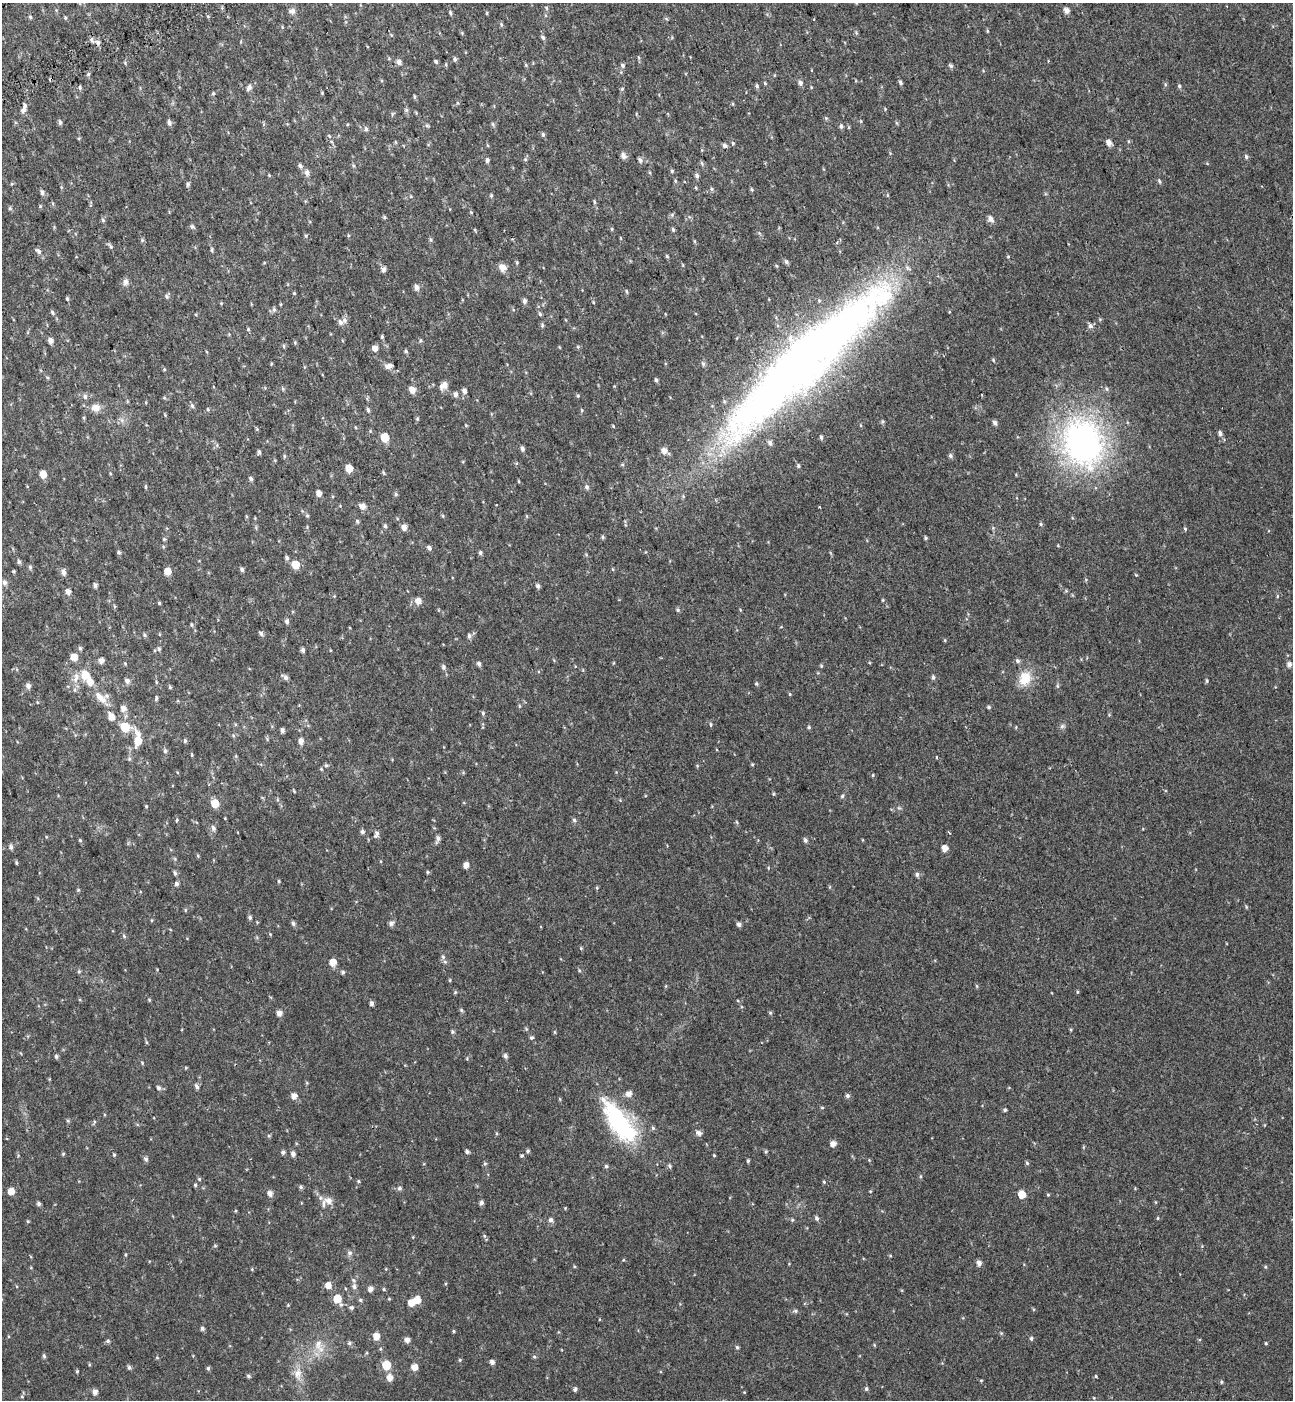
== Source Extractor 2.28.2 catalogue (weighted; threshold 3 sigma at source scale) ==
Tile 11 of 4 x 4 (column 3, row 3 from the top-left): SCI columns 2815-4105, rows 1500-2897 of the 5576 x 5797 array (HDU 1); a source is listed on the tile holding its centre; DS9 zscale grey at full resolution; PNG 1295 x 1402 px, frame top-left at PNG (2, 3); no overlay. Shown black and unused: <1% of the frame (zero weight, under 2 of 3 exposures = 6% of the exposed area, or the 3 px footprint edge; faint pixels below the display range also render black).
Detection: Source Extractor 2.28.2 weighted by HDU 2 'WHT'; one run over the whole footprint, this tile lists its part. Background 0.0199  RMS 0.008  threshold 0.036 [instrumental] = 3 sigma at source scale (4.5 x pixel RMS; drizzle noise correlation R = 1.50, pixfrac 1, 0.0396/0.0396 arcsec/px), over >= 5 px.
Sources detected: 414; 1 inside a brighter object's white glare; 5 cosmic-ray / hot-pixel residue — not listed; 6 inside a brighter listed object's ellipse — not listed separately; the other 402 listed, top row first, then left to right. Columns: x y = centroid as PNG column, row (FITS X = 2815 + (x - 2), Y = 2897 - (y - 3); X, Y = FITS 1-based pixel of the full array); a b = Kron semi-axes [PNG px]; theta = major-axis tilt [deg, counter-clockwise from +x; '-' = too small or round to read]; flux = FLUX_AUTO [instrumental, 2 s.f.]
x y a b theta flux
546 8 6 4 -61 1.1
1067 10 5 5 - 4.7
292 11 9 7 -7 3.5
450 13 6 4 -67 1.3
487 13 5 3 - 0.7
31 17 6 4 -43 1.2
65 18 6 4 -70 0.97
501 24 5 4 - 1.1
987 31 5 3 - 0.73
543 37 6 5 - 1.6
98 42 7 6 - 3.1
455 59 6 5 - 1.6
399 62 6 5 - 3.1
436 62 5 4 - 1.3
526 65 6 3 -72 0.92
622 65 6 5 - 1.7
951 66 6 5 - 1.5
88 74 5 4 - 1.4
765 83 5 4 - 0.84
800 83 6 5 - 2.5
900 83 5 4 - 1.6
757 86 6 4 -78 1.4
1179 86 5 5 - 1.3
80 88 6 5 - 1.4
249 88 10 6 59 2.9
622 89 6 4 46 1
213 93 6 4 70 1.1
322 93 4 4 - 0.71
414 97 6 3 -89 1
732 104 5 3 - 0.76
23 110 7 5 53 3.5
406 110 6 5 - 1.4
60 122 7 4 -83 1.7
169 122 7 5 -74 2.5
897 123 6 4 -70 0.89
493 124 7 5 -69 1.3
427 125 6 5 - 1.2
841 126 6 5 - 1.9
366 129 7 5 -80 1.6
543 134 6 4 79 1.5
395 142 5 3 - 0.82
1109 142 6 5 - 5
733 143 5 5 - 0.98
725 146 5 5 - 2.4
623 155 8 6 -56 3
1246 157 6 5 - 1.6
525 159 5 4 - 0.99
487 160 6 5 - 1.7
640 160 8 5 -51 1.9
702 163 6 4 -70 1.2
353 165 5 4 - 0.98
300 166 7 6 - 2.3
672 171 5 4 - 1.2
307 173 7 6 - 3.6
269 175 5 4 - 0.69
697 176 6 5 - 2.1
675 181 5 5 - 0.98
1159 181 7 4 -61 1.3
188 184 7 4 90 1.6
712 189 5 5 - 1.4
752 189 5 4 - 0.98
42 192 7 6 - 2.2
491 195 5 4 - 1.1
594 202 7 3 -82 1.2
40 206 6 3 -73 0.81
10 208 5 5 - 1.2
471 212 5 4 - 0.72
384 217 5 5 - 1.1
990 219 8 6 -47 3.7
103 220 6 5 - 1.3
192 226 7 6 - 1.5
612 229 5 3 - 0.83
475 230 5 3 - 0.7
673 230 6 4 -74 1.4
348 235 5 3 - 0.76
306 236 5 3 - 0.9
142 240 6 4 89 1.1
431 240 6 5 - 1.3
694 241 6 4 -71 0.87
111 246 9 5 -56 1.6
212 250 8 4 -90 1.2
38 251 9 6 -44 2.7
667 256 5 4 - 1
1008 257 5 3 - 0.7
517 262 5 4 - 0.89
786 262 6 5 - 1.7
264 263 5 3 - 0.67
502 267 9 8 - 5.1
383 269 6 5 - 3.2
125 282 10 7 84 3
416 287 7 6 - 3.3
626 291 6 4 -83 1.1
294 293 4 4 - 0.77
167 296 7 6 - 1.6
67 299 5 4 - 1.2
524 301 6 5 - 2.3
593 302 5 3 - 0.7
274 310 7 5 -63 1.7
52 312 6 5 - 1.6
540 314 5 5 - 1.2
345 320 8 6 90 2.7
542 325 7 5 -90 1.3
1090 326 7 7 - 2.7
248 329 5 5 - 1
382 337 5 3 - 1.3
421 340 6 4 -63 1
50 341 6 5 - 3.7
295 343 6 3 -74 0.89
284 346 5 5 - 1.1
578 347 5 3 - 0.8
375 348 5 5 - 5.9
406 351 5 4 - 1.4
804 357 224 44 44 820
993 360 5 4 - 0.97
703 363 7 5 -68 1.5
271 364 5 3 - 0.67
389 366 10 6 2 4.3
164 370 5 3 - 0.65
656 380 6 4 -75 1.5
444 385 10 7 37 5.7
283 389 6 4 -72 0.97
412 390 6 5 - 6.8
464 391 6 5 - 2.9
455 394 6 5 - 2.6
578 396 5 4 - 0.98
85 397 7 5 -75 1.9
192 406 7 5 -72 1.8
96 408 10 9 - 6.3
208 409 5 4 - 0.96
368 410 6 4 -78 1.5
582 410 5 4 - 0.85
417 419 6 4 -71 0.98
122 420 7 4 -71 1.8
882 422 6 5 - 1.1
995 423 6 5 - 2.5
613 426 4 3 - 0.7
257 429 5 5 - 0.88
1220 433 6 5 - 2.3
385 437 6 5 - 25
821 437 6 4 -79 1.4
1083 443 53 41 -74 240
522 449 6 4 -77 2.1
664 450 7 7 - 5.1
259 452 6 4 88 1.4
284 456 5 3 - 1
950 456 6 5 - 1.9
798 466 5 5 - 1.3
349 468 5 5 - 12
383 472 6 3 -59 0.92
110 473 4 3 - 0.73
43 474 5 5 - 10
251 479 5 4 - 1.9
519 481 4 3 - 0.68
146 487 5 3 - 0.89
587 487 6 5 - 2
319 493 5 4 - 4.7
396 494 5 5 - 1.2
362 506 6 5 - 5.7
307 516 5 5 - 0.95
443 516 5 3 - 0.88
357 521 6 5 - 1.4
1041 524 5 4 - 1.1
385 526 5 4 - 1.6
404 527 6 5 - 4.8
993 528 5 4 - 1
1185 529 5 4 - 0.98
603 537 5 4 - 1.1
926 538 4 3 - 1.2
164 539 5 5 - 1
429 548 6 5 - 2.3
119 552 5 4 - 1.4
480 553 5 5 - 1.6
287 558 6 5 - 1.8
19 562 6 5 - 1.5
295 565 5 5 - 16
30 567 6 5 - 1.4
242 570 5 4 - 1.8
14 571 5 4 - 0.79
167 571 5 5 - 10
63 572 7 5 -86 3.5
4 583 7 5 -84 2.4
95 585 5 4 - 2.3
538 586 5 5 - 2.2
68 591 6 5 - 3.7
1277 596 5 3 - 0.84
883 600 4 4 - 0.75
418 601 6 6 - 6.8
159 603 4 4 - 0.95
114 606 6 3 -72 0.95
678 610 6 5 - 1.3
287 621 6 5 - 2
192 625 5 5 - 1.2
261 633 6 5 - 2
144 635 6 4 -43 1.4
469 636 6 5 - 2.1
945 640 4 3 - 0.71
80 648 6 4 -73 1.4
159 649 7 4 -80 1.4
303 650 5 4 - 2.1
74 657 6 6 - 8
101 660 6 6 - 3.4
1018 661 6 6 - 1.9
479 664 5 4 - 2.2
1289 664 5 5 - 3.2
821 666 5 4 - 0.9
443 667 7 5 -77 2
85 675 13 10 -68 11
285 677 11 5 -34 2.3
933 677 6 5 - 1.6
1025 678 20 16 67 17
127 681 6 6 - 3.1
1206 681 6 3 -82 1
156 682 5 3 - 0.88
756 683 5 4 - 1
28 686 6 5 - 3.3
1057 686 6 4 -89 1.1
170 687 5 4 - 0.98
790 694 4 4 - 0.73
100 697 18 10 -50 9.5
156 698 6 4 73 1.4
989 707 5 4 - 1.3
123 708 7 6 - 4.3
483 713 6 4 -82 1.4
111 717 8 6 -64 6.8
711 724 6 4 86 1
1062 726 7 6 - 1.9
125 727 6 6 - 31
809 727 5 4 - 1.1
282 730 5 4 - 2.3
233 735 6 4 -20 1.1
138 741 7 6 - 12
185 741 6 4 -78 1.3
301 741 6 5 - 4.1
165 751 5 5 - 1.6
192 755 5 3 - 0.87
236 756 6 3 -72 0.89
752 764 4 4 - 0.8
326 765 6 5 - 1.3
321 769 5 4 - 0.95
873 775 4 4 - 0.83
294 791 5 3 - 0.74
773 794 5 4 - 0.82
842 796 6 4 73 1.4
215 803 5 5 - 19
146 806 4 3 - 0.75
177 820 4 4 - 0.83
574 820 6 5 - 1.6
213 828 7 6 - 2.5
362 832 5 4 - 2.2
949 833 4 2 - 1.1
376 834 9 5 71 2.6
438 838 8 5 72 3
80 840 5 4 - 0.99
805 840 6 5 - 1.9
11 847 6 5 - 2.1
945 848 5 5 - 6.5
198 856 5 4 - 0.85
175 859 6 4 -72 0.95
16 863 5 3 - 1
466 865 5 5 - 4.7
427 872 5 3 - 0.82
175 873 6 4 -79 1.6
917 874 6 5 - 2.3
279 881 4 3 - 0.98
177 884 5 5 - 2.3
829 887 5 3 - 0.73
78 890 5 4 - 0.92
1246 907 6 4 -62 0.95
185 910 6 4 89 0.77
250 917 5 5 - 1.5
257 922 4 4 - 0.66
293 923 6 5 - 1.7
391 923 6 6 - 2.8
739 924 5 5 - 2.2
124 936 6 5 - 1.3
581 948 5 4 - 0.88
443 957 6 6 - 1.9
333 962 5 5 - 10
579 970 5 4 - 0.96
79 971 6 5 - 1.2
343 972 5 5 - 1.3
450 980 5 3 - 0.77
977 986 6 4 -88 0.89
455 992 5 4 - 0.9
1077 992 5 3 - 0.71
149 1000 5 4 - 0.83
372 1003 5 4 - 2.3
461 1010 5 4 - 1.2
279 1013 5 5 - 4.5
770 1013 5 4 - 1
1071 1029 5 3 - 0.75
452 1032 5 5 - 1.3
555 1032 5 4 - 0.81
531 1038 5 5 - 1.4
56 1056 5 5 - 1.5
505 1056 5 5 - 2.3
142 1063 4 4 - 0.78
186 1068 4 3 - 0.75
196 1086 7 5 -59 2
158 1088 6 5 - 1.9
629 1093 6 6 - 4.8
294 1096 6 5 - 4.7
847 1096 5 5 - 1.9
560 1099 5 3 - 0.73
822 1108 5 3 - 0.76
1005 1110 4 4 - 1.4
68 1121 5 5 - 1
619 1122 61 22 -55 86
653 1128 6 5 - 1.3
699 1133 6 5 - 3.4
269 1136 5 4 - 1.1
833 1144 5 5 - 5
528 1151 5 4 - 1.5
766 1151 5 4 - 1
283 1152 5 4 - 2
467 1152 5 4 - 1.8
63 1154 5 4 - 0.91
293 1154 5 4 - 3.2
114 1155 5 4 - 0.94
714 1155 4 3 - 0.72
522 1156 5 4 - 0.99
146 1159 6 5 - 2
748 1161 4 3 - 1.1
485 1163 6 4 0 1
1027 1163 5 5 - 1.2
606 1166 5 5 - 1.2
669 1166 6 5 - 1.4
199 1179 5 4 - 1
358 1181 4 4 - 0.97
824 1182 5 4 - 0.9
195 1185 4 3 - 1.2
301 1187 5 4 - 1.6
399 1188 6 6 - 2.1
11 1191 5 5 - 7.7
870 1191 4 3 - 0.55
270 1193 5 5 - 4.5
1022 1194 5 5 - 14
1048 1195 5 3 - 0.74
329 1201 13 11 -23 6.4
481 1203 5 4 - 2.3
39 1204 5 4 - 1.7
565 1208 4 3 - 0.63
817 1218 6 5 - 2
1158 1218 4 4 - 0.8
551 1220 6 6 - 2.4
792 1220 5 5 - 1.1
28 1221 5 4 - 0.76
484 1236 5 3 - 0.84
215 1246 5 3 - 0.8
350 1253 7 6 - 2.4
125 1255 5 3 - 0.84
623 1260 5 4 - 0.7
979 1263 5 5 - 3.6
1265 1267 5 4 - 0.9
252 1269 5 3 - 0.68
328 1285 6 5 - 6.6
354 1286 9 7 -82 2.7
370 1289 5 5 - 3.6
384 1289 5 3 - 0.79
337 1299 6 5 - 17
389 1299 5 3 - 0.61
360 1300 5 4 - 1.3
417 1300 6 5 - 8.8
411 1303 5 5 - 11
341 1304 5 5 - 1.3
288 1305 4 4 - 0.73
351 1307 5 5 - 1.5
795 1311 6 5 - 1.5
202 1328 5 5 - 1.8
454 1331 4 4 - 0.92
1001 1333 5 4 - 0.89
8 1336 4 3 - 0.6
376 1336 5 5 - 9.4
1031 1338 5 5 - 1.6
407 1340 5 5 - 3.8
108 1341 6 5 - 1.4
349 1343 6 5 - 1.5
1266 1343 4 3 - 0.79
318 1345 17 10 84 8.8
737 1347 5 4 - 1.3
44 1356 6 4 -79 1.4
157 1357 5 4 - 0.91
534 1357 5 5 - 1.1
460 1360 5 4 - 0.89
492 1362 5 5 - 3.1
386 1365 6 5 - 26
129 1367 5 5 - 1.9
414 1367 5 5 - 7.3
208 1368 5 4 - 1.4
77 1371 4 4 - 0.87
298 1374 17 11 89 9.2
249 1376 5 5 - 1.5
1096 1376 4 3 - 0.68
390 1377 6 5 - 6.4
981 1380 5 3 - 0.73
1221 1382 5 4 - 1.1
575 1389 5 4 - 1.8
866 1389 5 4 - 1.6
95 1392 5 5 - 3.9
744 1392 4 4 - 0.6
22 1397 5 3 - 0.7
1094 1398 4 3 - 0.61
Overlapping masked pixels (flux is a lower limit): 1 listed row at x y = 804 357